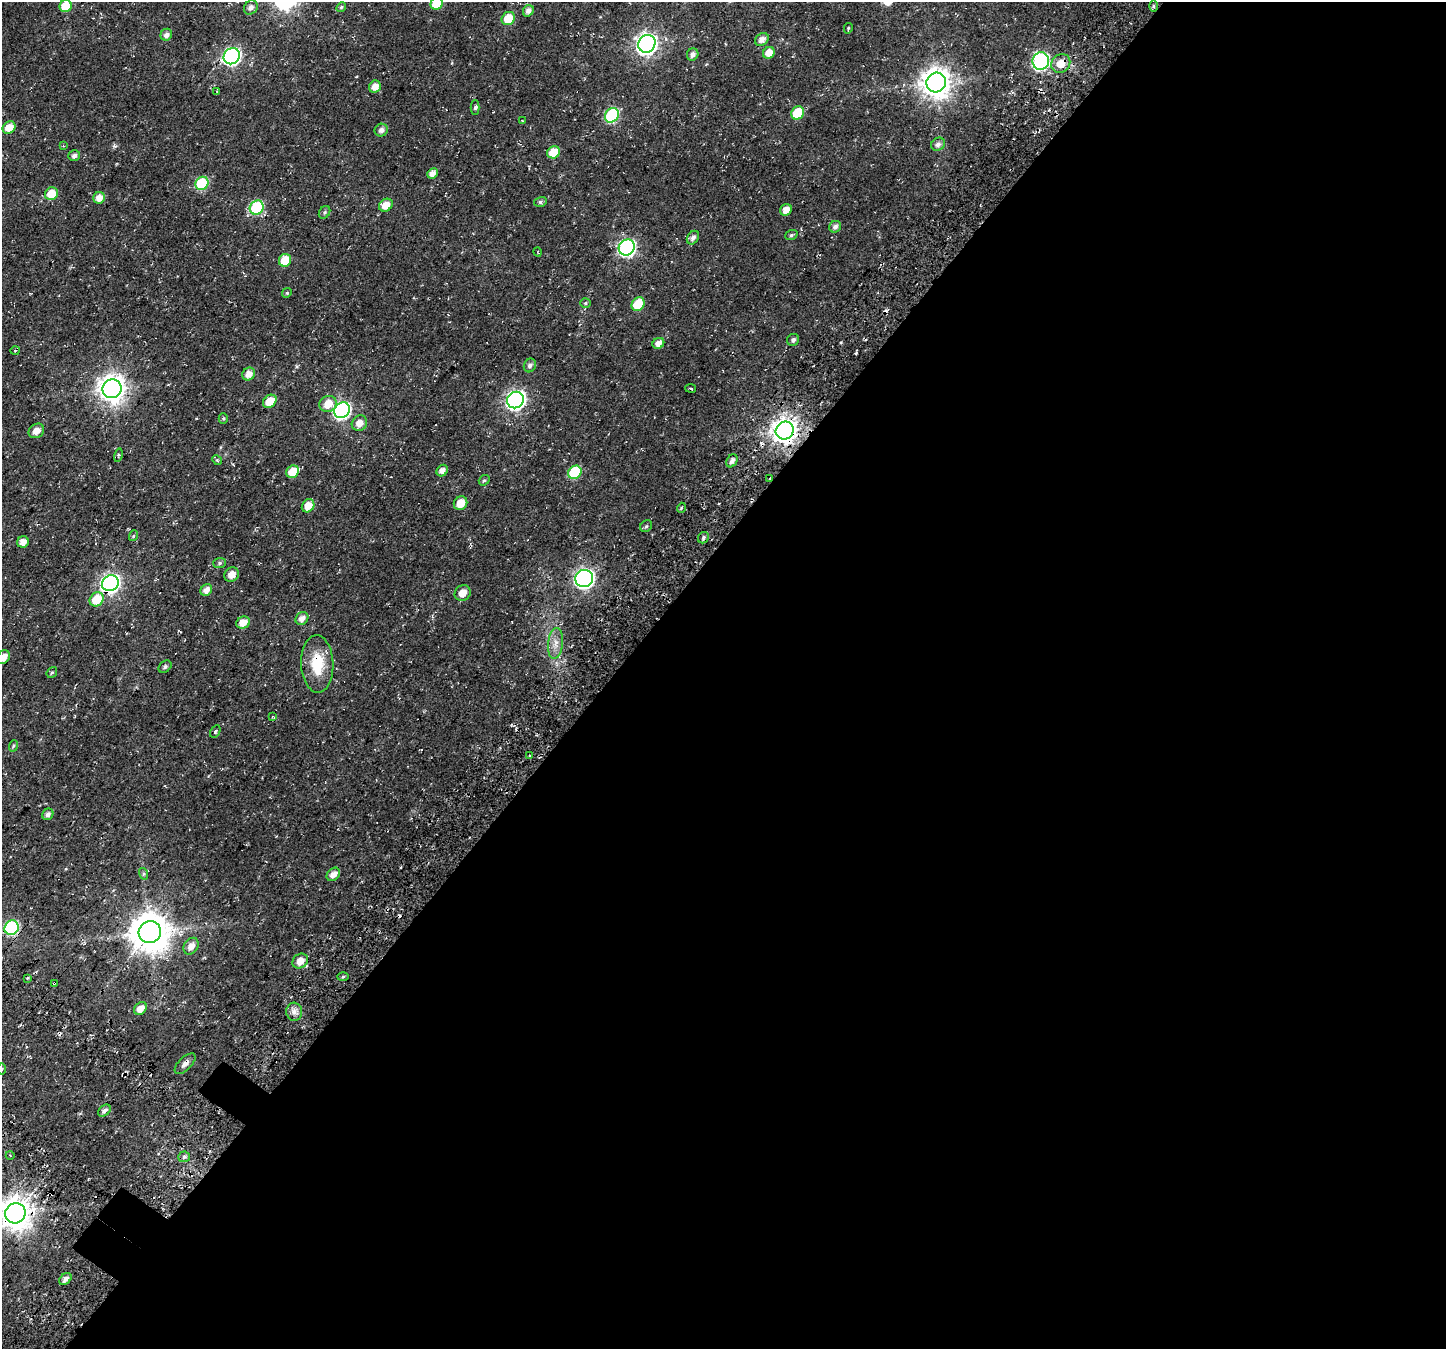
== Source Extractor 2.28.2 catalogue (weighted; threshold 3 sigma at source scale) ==
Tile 12 of 4 x 4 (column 4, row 3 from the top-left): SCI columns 4568-6011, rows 1826-3172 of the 6237 x 6280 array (HDU 1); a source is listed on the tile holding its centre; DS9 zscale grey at full resolution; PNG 1448 x 1351 px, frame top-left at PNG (2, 2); each listed source drawn as its Kron ellipse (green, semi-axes under 4 px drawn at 4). Shown black and unused: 58% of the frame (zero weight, under 3 of 4 exposures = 13% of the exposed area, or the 3 px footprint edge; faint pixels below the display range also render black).
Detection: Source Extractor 2.28.2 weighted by HDU 2 'WHT'; one run over the whole footprint, this tile lists its part. Background 0.0184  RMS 0.0048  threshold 0.0215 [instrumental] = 3 sigma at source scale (4.5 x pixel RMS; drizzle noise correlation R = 1.50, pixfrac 1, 0.0396/0.0396 arcsec/px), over >= 5 px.
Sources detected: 117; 3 cosmic-ray / hot-pixel residue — neither listed nor drawn; the other 114 listed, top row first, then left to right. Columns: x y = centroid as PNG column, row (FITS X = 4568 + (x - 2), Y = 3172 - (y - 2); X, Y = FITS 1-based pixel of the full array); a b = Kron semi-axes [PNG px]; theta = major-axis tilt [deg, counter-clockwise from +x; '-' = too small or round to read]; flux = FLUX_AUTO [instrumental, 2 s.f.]
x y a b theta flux
437 3 6 6 - 12
66 6 6 6 - 12
1153 6 6 4 89 0.76
251 7 7 6 - 2.1
341 7 5 4 - 0.68
528 11 6 5 - 2.3
508 18 7 6 - 10
848 28 5 3 - 0.49
166 35 6 5 - 2.2
762 39 7 5 38 2.9
647 44 9 8 - 260
769 53 6 5 - 5.3
693 54 6 5 - 2
232 56 8 7 - 130
1041 61 9 8 - 98
1061 63 10 9 - 6.2
936 83 10 9 - 640
375 87 6 5 - 3.9
217 91 3 3 - 0.36
475 107 7 4 90 1
798 113 7 6 - 17
612 115 8 6 52 48
522 121 3 2 - 0.48
9 127 7 5 37 5.6
381 130 7 6 - 2
938 144 7 6 - 1.9
63 146 3 3 - 0.3
554 152 6 6 - 13
74 155 6 5 - 1.7
433 173 5 4 - 2.8
202 183 7 6 - 32
51 194 7 6 - 8
99 198 6 5 - 4
540 202 6 5 - 0.96
386 205 7 6 - 5.1
257 208 7 6 - 45
786 210 6 5 - 3.9
324 212 7 5 56 0.84
835 227 6 5 - 1.7
791 235 6 4 20 0.76
693 238 7 5 55 1.9
627 247 8 7 - 120
538 252 5 3 - 0.33
285 260 6 6 - 9
287 293 5 4 - 0.52
585 303 5 4 - 0.64
638 304 7 6 - 15
793 340 6 6 - 1.6
658 343 6 5 - 2.9
15 350 5 3 - 0.45
530 365 7 6 - 1.7
249 374 7 6 - 3.6
691 388 5 3 - 0.55
112 389 9 9 - 500
515 400 9 7 42 180
270 401 7 6 - 9.3
328 404 9 8 - 6
342 410 8 7 - 130
223 418 5 4 - 0.61
359 423 8 7 - 3.7
785 430 9 8 - 440
36 431 8 6 36 3.4
118 455 7 3 78 0.56
217 460 5 4 - 0.6
732 461 7 5 58 1.9
442 471 6 5 - 2.4
293 472 7 6 - 8.5
575 472 7 6 - 28
770 478 3 2 - 0.43
484 480 6 5 - 0.7
460 503 7 6 - 6.1
308 506 7 6 - 5.5
681 508 5 3 - 0.5
646 526 6 5 - 0.82
133 536 5 3 - 0.65
703 538 6 5 - 0.99
23 542 6 5 - 3.4
220 563 6 5 - 0.88
232 574 8 6 42 3.7
584 578 9 8 - 200
110 583 8 7 - 180
206 590 6 5 - 2.9
463 593 8 7 - 4.3
97 599 7 6 - 12
302 618 7 6 - 2.9
243 623 7 6 - 5
555 643 15 7 84 3.8
3 657 7 6 - 3.5
317 664 29 16 -88 16
165 667 7 5 39 1.1
52 673 6 4 51 0.65
272 716 4 3 - 0.56
215 731 7 4 61 0.78
13 746 6 3 71 0.59
530 755 3 2 - 0.55
48 814 6 5 - 1.7
144 874 6 4 -72 0.73
333 874 7 5 46 3.3
12 928 7 6 - 65
150 932 11 11 - 1300
191 946 9 7 55 3.3
300 961 8 7 - 3.9
343 977 6 4 2 0.67
27 978 3 3 - 0.42
54 983 4 3 - 1.2
140 1008 7 5 46 4.1
294 1012 9 8 - 2.4
185 1064 13 6 44 2.1
2 1069 6 4 89 0.52
104 1111 7 5 38 1.6
10 1155 4 3 - 0.34
184 1157 6 5 - 1.3
15 1213 10 10 - 760
65 1279 7 5 41 2
Overlapping masked pixels (flux is a lower limit): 8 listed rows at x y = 1061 63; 785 430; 770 478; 110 583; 12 928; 54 983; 185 1064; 15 1213
Isophote crosses this tile's border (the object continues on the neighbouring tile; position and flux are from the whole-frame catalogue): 5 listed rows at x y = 437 3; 66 6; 3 657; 2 1069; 15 1213